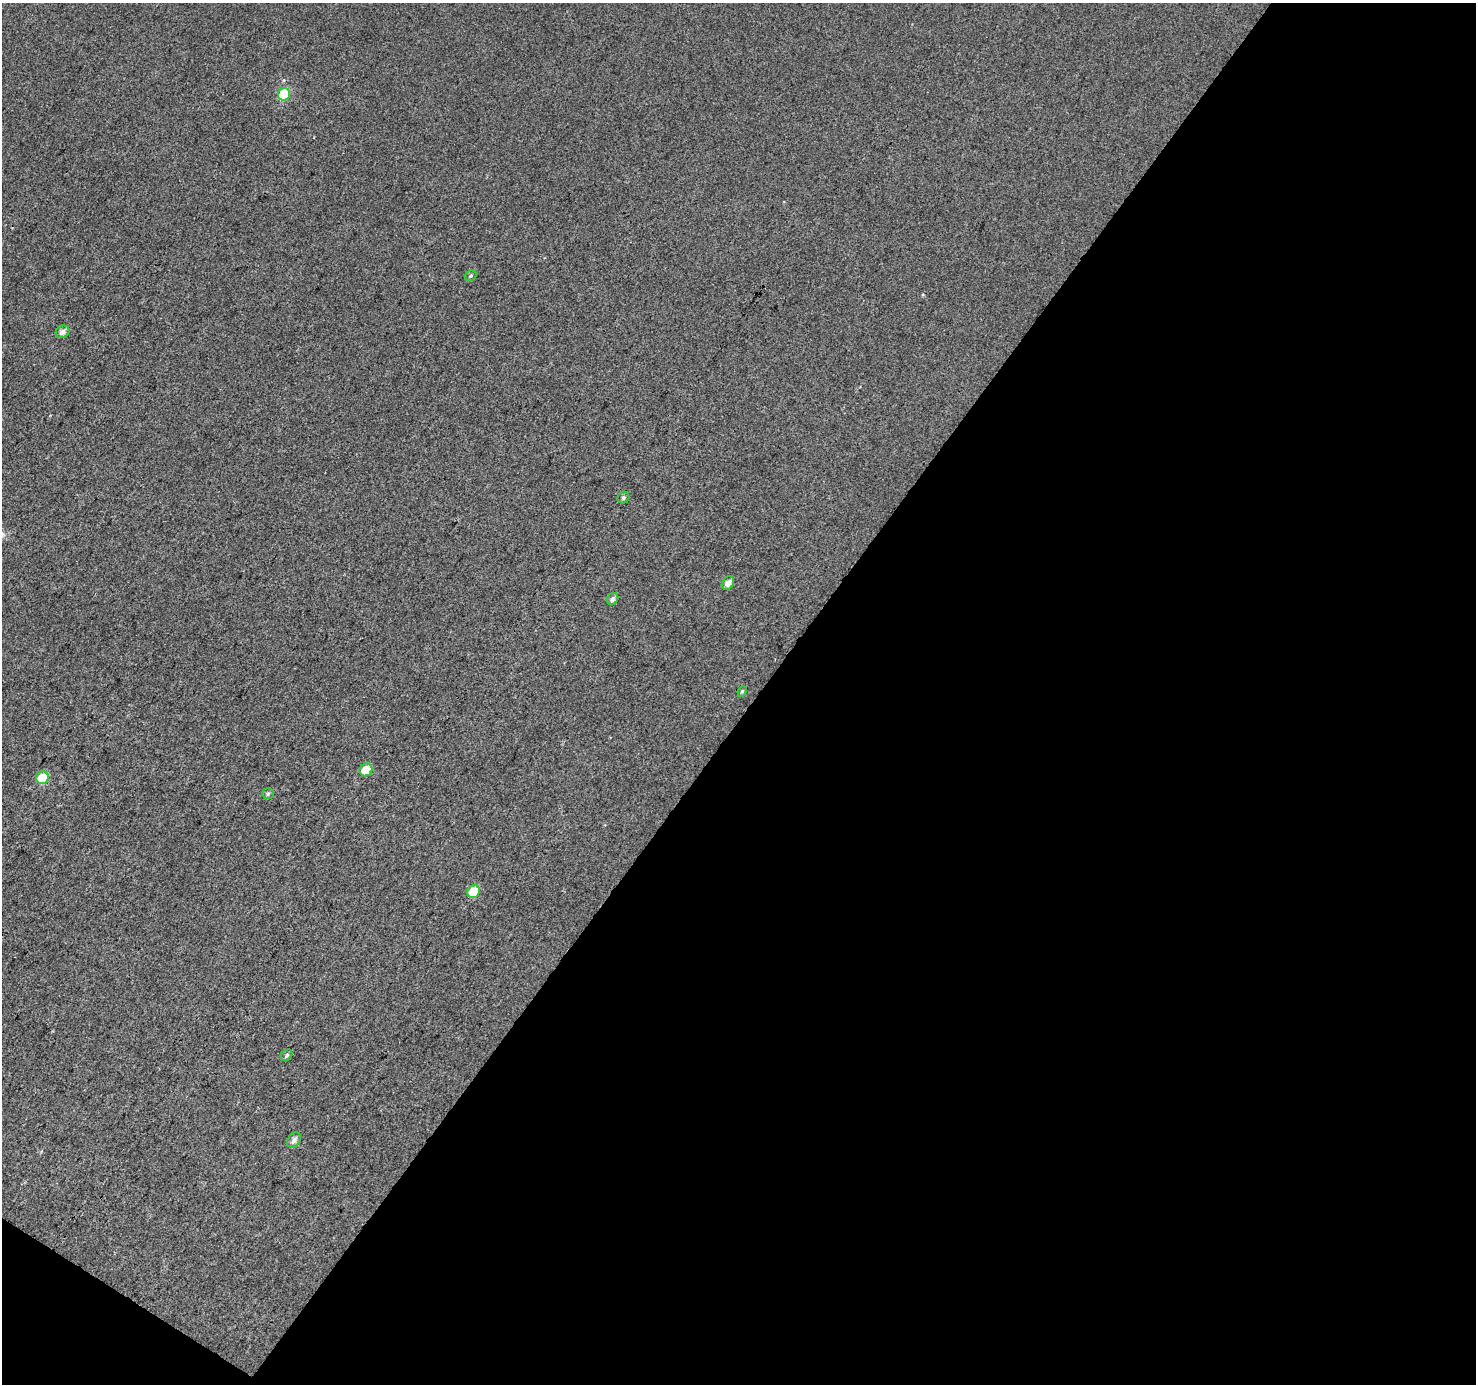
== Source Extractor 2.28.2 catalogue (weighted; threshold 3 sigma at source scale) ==
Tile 4 of 2 x 2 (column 2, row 2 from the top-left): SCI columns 1477-2950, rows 117-1498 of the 2951 x 2977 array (HDU 1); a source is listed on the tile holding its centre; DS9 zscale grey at full resolution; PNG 1478 x 1386 px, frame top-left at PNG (2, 3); each listed source drawn as its Kron ellipse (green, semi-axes under 4 px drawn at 4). Shown black and unused: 50% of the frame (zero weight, under 3 of 4 exposures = <1% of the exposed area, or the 3 px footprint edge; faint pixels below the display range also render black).
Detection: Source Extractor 2.28.2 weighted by HDU 2 'WHT'; one run over the whole footprint, this tile lists its part. Background 0.0135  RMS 0.011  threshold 0.0499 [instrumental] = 3 sigma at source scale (4.5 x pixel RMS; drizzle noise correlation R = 1.50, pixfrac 1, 0.0396/0.0396 arcsec/px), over >= 5 px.
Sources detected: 13; all 13 listed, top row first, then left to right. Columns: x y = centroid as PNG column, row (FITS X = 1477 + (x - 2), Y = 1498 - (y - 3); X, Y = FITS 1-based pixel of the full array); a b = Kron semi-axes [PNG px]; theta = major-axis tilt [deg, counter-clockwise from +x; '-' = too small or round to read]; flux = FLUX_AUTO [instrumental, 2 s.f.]
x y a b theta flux
284 94 6 6 - 44
471 276 6 5 - 1.9
63 332 7 6 - 5
623 498 6 5 - 2.2
728 583 7 5 56 5.8
613 599 6 5 - 3.5
742 691 5 4 - 1.5
366 770 7 6 - 17
43 778 6 6 - 37
268 794 6 5 - 1.8
473 892 7 6 - 29
287 1055 6 5 - 2.2
294 1140 8 6 56 5